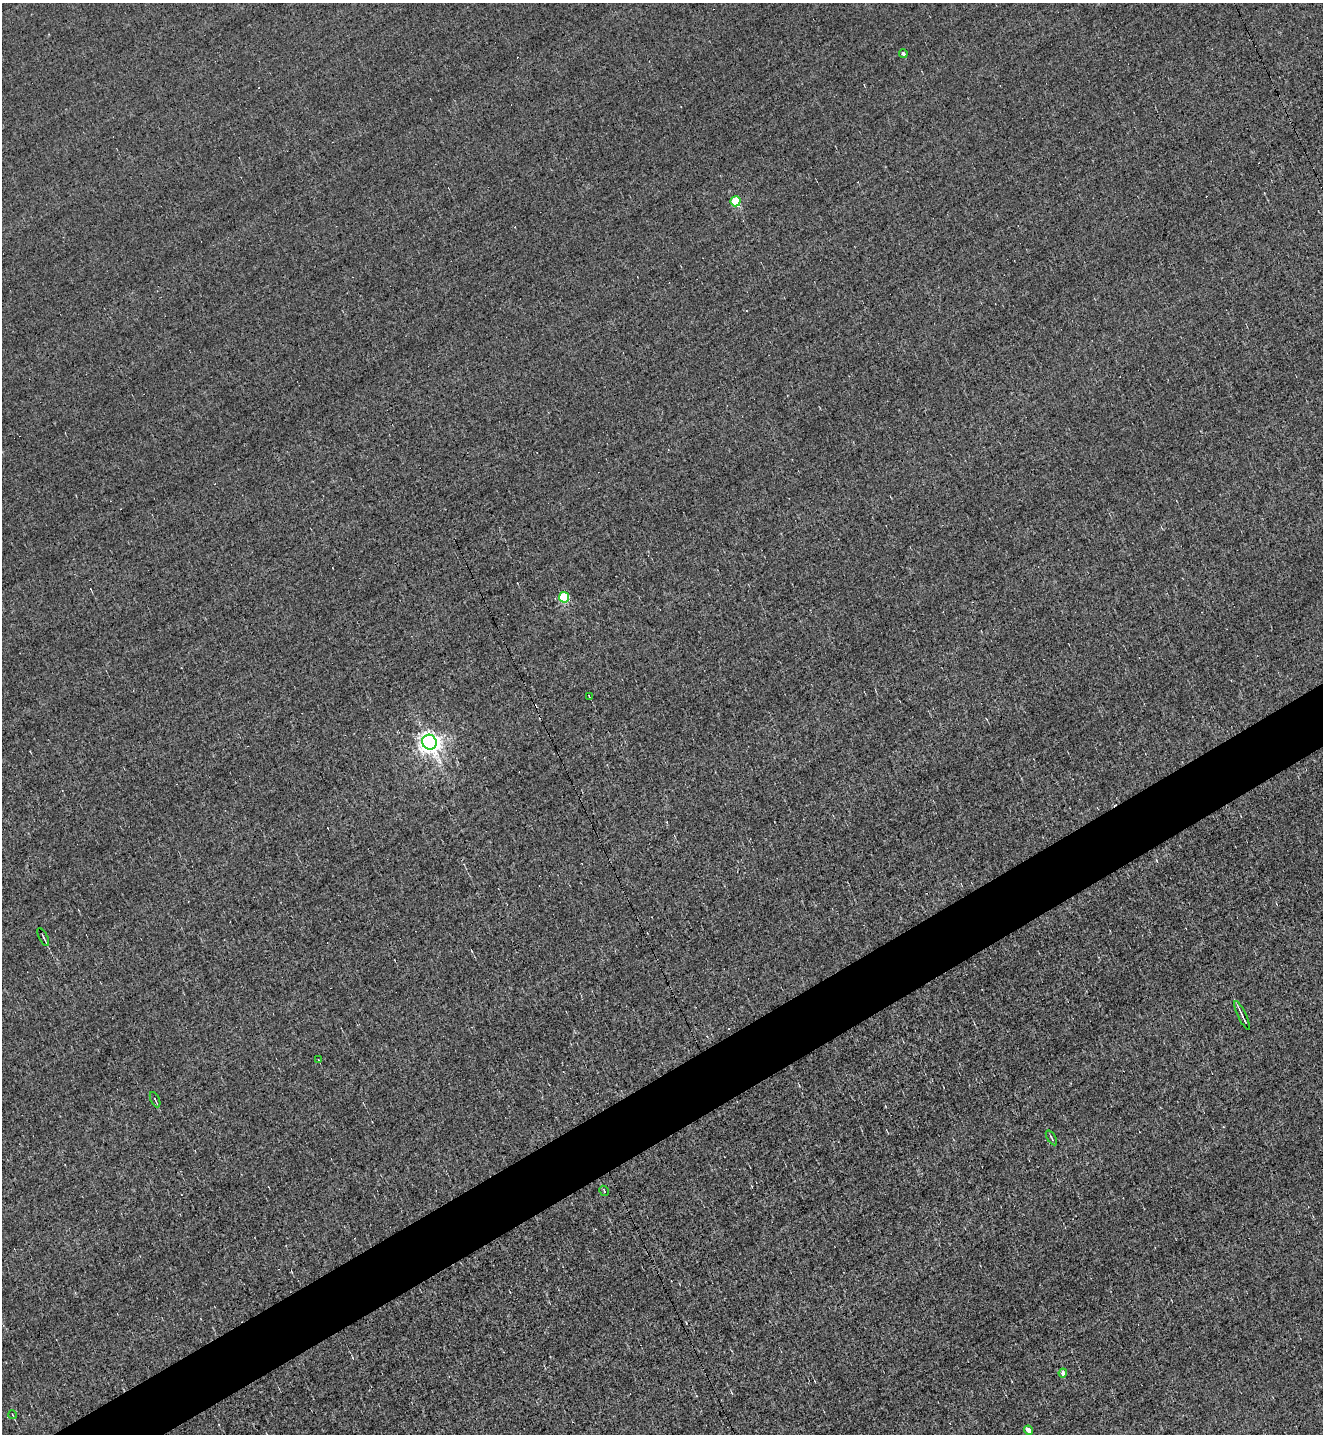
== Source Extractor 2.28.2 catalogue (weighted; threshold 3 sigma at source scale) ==
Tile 7 of 4 x 4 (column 3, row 2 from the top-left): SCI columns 2796-4116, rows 2867-4298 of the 5725 x 5731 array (HDU 1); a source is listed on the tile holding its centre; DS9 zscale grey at full resolution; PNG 1325 x 1436 px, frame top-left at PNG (2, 3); each listed source drawn as its Kron ellipse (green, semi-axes under 4 px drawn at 4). Shown black and unused: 4% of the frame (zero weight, under 3 of 5 exposures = <1% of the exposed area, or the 3 px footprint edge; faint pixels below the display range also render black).
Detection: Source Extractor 2.28.2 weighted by HDU 2 'WHT'; one run over the whole footprint, this tile lists its part. Background 6.80e-04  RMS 0.043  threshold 0.194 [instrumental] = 3 sigma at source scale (4.5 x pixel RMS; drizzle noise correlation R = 1.50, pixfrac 1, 0.05/0.05 arcsec/px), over >= 5 px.
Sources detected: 25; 11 cosmic-ray / hot-pixel residue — neither listed nor drawn; the other 14 listed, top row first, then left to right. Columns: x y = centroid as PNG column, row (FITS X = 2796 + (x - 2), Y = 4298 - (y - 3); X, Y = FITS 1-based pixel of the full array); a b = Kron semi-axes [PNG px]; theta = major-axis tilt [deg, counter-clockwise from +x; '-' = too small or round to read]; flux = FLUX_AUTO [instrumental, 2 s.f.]
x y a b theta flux
903 53 4 4 - 12
736 201 5 5 - 220
564 597 5 5 - 330
589 696 4 2 - 3
429 742 7 7 - 3100
43 937 10 2 -63 6.9
1242 1015 16 2 -64 14
319 1060 4 2 - 3.1
155 1100 8 3 -64 5.7
1051 1138 8 3 -58 6
604 1191 5 3 - 3.9
1063 1373 4 4 - 16
13 1415 4 2 - 3.5
1028 1430 5 4 - 28
Unlisted compact peaks at least as high as the median listed source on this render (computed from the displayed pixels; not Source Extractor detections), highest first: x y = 1156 860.